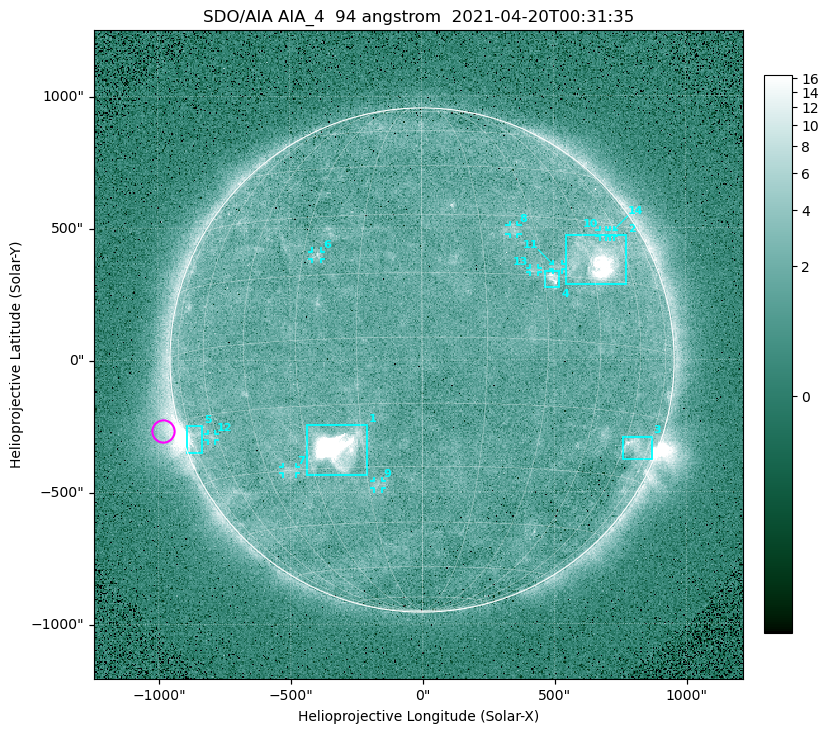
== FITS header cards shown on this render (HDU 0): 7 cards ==
TELESCOP= 'SDO/AIA '
INSTRUME= 'AIA_4   '
WAVELNTH=                   94
WAVEUNIT= 'angstrom'
DATE-OBS= '2021-04-20T00:31:35.13'
CTYPE1  = 'HPLN-TAN'
CTYPE2  = 'HPLT-TAN'

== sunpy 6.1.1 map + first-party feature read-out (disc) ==
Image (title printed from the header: SDO/AIA AIA_4  94 angstrom  2021-04-20T00:31:35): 512 x 512 px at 4.8 arcsec/px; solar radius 955 arcsec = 199 px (full disc in frame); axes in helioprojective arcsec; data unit not stated in the header (colour bar unlabelled)
Orientation: roll -0.138 deg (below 1 deg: not rotated)
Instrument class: DISC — disc imager (sunpy class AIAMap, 94 A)
Bright regions (active regions / flare kernels): reference = the median radial profile (limb darkening/brightening removed); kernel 5 px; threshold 5 sigma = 2.43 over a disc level ~1.71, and >= 1.15x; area >= 9 px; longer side >= 5 px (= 24 arcsec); searched inside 0.97 R_sun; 14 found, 14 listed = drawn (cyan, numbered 1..; 9 of them under ~33 arcsec drawn as corner ticks so the feature stays visible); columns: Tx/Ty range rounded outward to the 10 arcsec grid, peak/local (2 s.f.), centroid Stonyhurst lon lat
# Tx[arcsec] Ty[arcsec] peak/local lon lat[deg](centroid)
1 -440..-210 -440..-240 428 -22 -25
2 540..780 280..470 29 +47 +20
3 760..870 -380..-290 4.6 +67 -22
4 460..520 270..340 5.6 +32 +14
5 -900..-830 -350..-250 7.2 -73 -19
6 -420..-380 380..410 3.1 -26 +20
7 -530..-480 -430..-400 3 -37 -30
8 330..370 470..510 2.8 +24 +26
9 -180..-150 -490..-450 2.8 -12 -34
10 670..700 460..490 2.6 +54 +27
11 490..530 340..360 2.7 +34 +17
12 -810..-780 -300..-280 2.6 -63 -20
13 410..440 330..350 2.6 +27 +16
14 710..730 460..490 2.4 +58 +27
Off-limb structures (1.02-1.3 R_sun): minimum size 50 px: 5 found; the strongest spans PA ~90..115 deg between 1.02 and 1.21 R_sun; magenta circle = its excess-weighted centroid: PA ~105 deg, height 1.06 R_sun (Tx ~-980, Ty ~-270 arcsec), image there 4.5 x the reference